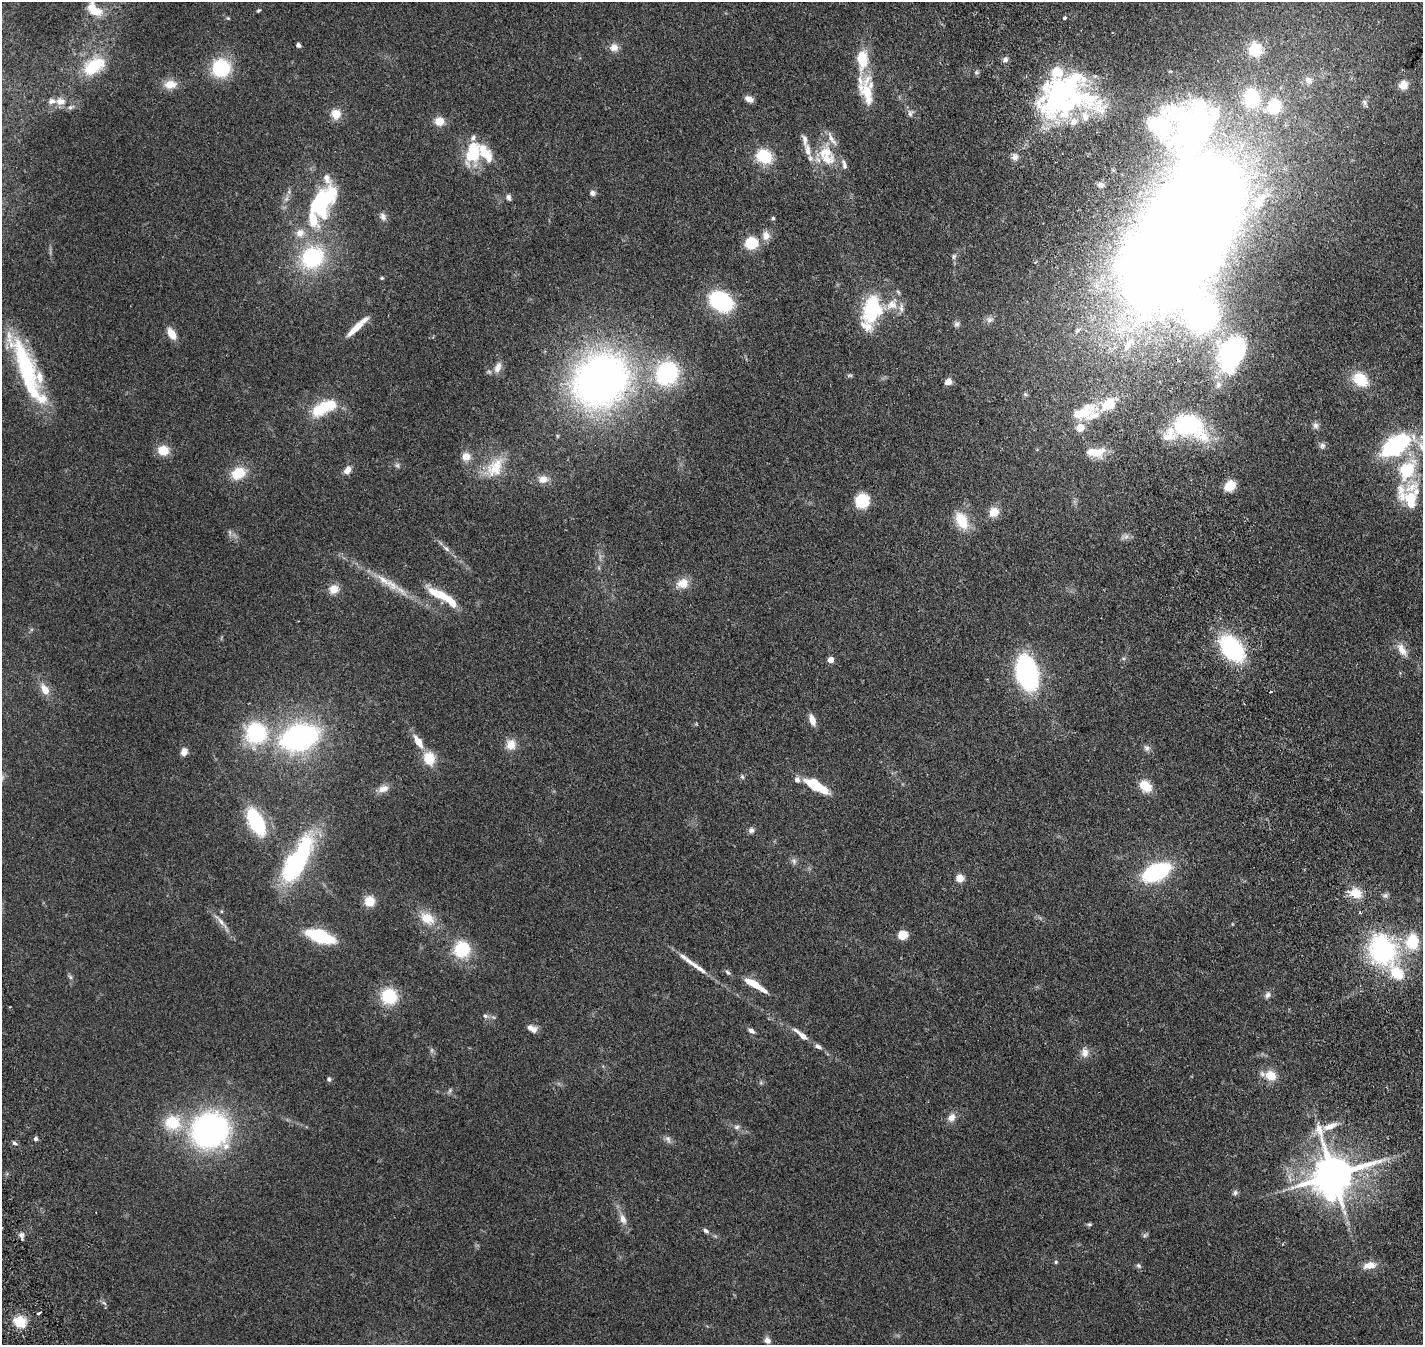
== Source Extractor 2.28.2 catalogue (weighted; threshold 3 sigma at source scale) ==
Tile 10 of 4 x 4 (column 2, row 3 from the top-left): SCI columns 1684-3104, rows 1814-3156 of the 6204 x 6198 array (HDU 1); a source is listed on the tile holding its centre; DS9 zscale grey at full resolution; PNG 1425 x 1347 px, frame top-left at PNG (2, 2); no overlay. Shown black and unused: <1% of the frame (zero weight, under 2 of 4 exposures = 12% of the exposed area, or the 3 px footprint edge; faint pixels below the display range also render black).
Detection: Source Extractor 2.28.2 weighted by HDU 2 'WHT'; one run over the whole footprint, this tile lists its part. Background 0.132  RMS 0.0062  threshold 0.0281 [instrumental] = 3 sigma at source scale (4.5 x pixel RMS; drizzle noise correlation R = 1.50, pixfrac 1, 0.05/0.05 arcsec/px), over >= 5 px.
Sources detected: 211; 1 too faint to see at this stretch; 10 inside a brighter object's white glare — not listed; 44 inside a brighter listed object's ellipse — not listed separately; the other 156 listed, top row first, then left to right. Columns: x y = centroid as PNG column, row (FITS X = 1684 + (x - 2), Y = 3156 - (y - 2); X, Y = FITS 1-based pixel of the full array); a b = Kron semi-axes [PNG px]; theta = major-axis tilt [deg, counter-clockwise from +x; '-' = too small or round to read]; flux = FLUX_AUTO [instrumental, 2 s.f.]
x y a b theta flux
94 9 21 12 -38 9.2
258 10 5 4 - 0.66
228 18 5 4 - 0.55
1065 18 4 4 - 0.85
298 45 5 4 - 1.4
614 47 12 10 -1 3.5
1255 50 6 6 - 79
1005 59 7 6 - 1.7
862 60 25 13 -89 14
94 66 28 17 32 19
221 68 18 18 - 28
976 72 7 6 - 0.92
1308 80 11 10 - 3.6
170 84 17 12 6 6.2
1403 85 10 9 - 5.4
867 93 31 16 -74 12
1060 93 77 40 12 99
749 99 9 6 -27 3.2
60 101 14 10 -8 4.8
1365 102 10 4 -89 1.2
1274 107 12 10 50 25
910 113 10 7 89 1.7
336 114 12 12 - 6.2
439 121 10 10 - 5.7
1193 125 80 57 69 180
805 139 13 6 -81 2.5
832 139 23 6 -59 3.6
473 153 27 17 77 20
764 156 15 12 -26 20
1015 157 8 7 - 2.2
827 159 27 14 -29 12
1101 185 9 7 -18 1.7
593 193 7 6 - 1.8
508 197 8 6 -75 1.5
383 217 10 7 -69 2.1
773 218 4 4 - 0.81
313 219 49 31 84 41
766 236 12 10 82 4
1180 238 137 62 59 1700
751 243 11 10 - 15
954 256 7 5 72 0.98
312 258 21 18 37 46
382 278 5 4 - 0.66
721 301 18 14 -31 53
892 305 17 12 18 6.9
872 309 19 12 77 49
990 320 10 7 25 2
957 324 8 7 - 1.5
357 326 30 6 43 8.2
172 334 13 7 -58 6.5
1231 354 40 27 70 73
498 367 14 8 66 3.5
26 368 73 19 -69 57
667 373 22 20 52 51
850 375 7 4 0 0.79
600 380 46 40 40 310
1360 380 17 13 -38 14
948 382 8 7 - 2.9
323 407 28 14 30 19
1083 413 36 17 39 17
1188 425 32 20 -21 55
1316 425 8 8 - 1.7
1395 445 23 12 33 74
1322 446 8 7 - 1.5
163 450 12 10 -9 8.4
1094 452 24 12 -9 8.8
466 456 10 10 - 4.6
397 465 7 6 - 1.1
495 467 32 19 57 15
347 470 11 7 55 3.2
1407 470 28 20 59 25
238 473 16 12 25 12
543 479 13 10 9 4.4
1230 486 10 8 41 10
1411 499 22 15 0 10
862 501 11 11 - 19
994 512 12 11 - 5.8
962 520 21 13 -63 13
1126 536 9 6 53 1.8
446 548 10 5 -46 1.7
383 580 24 8 -38 7.3
683 583 16 13 15 6.3
334 589 9 8 - 6.7
438 594 28 10 -26 11
1232 648 28 17 -51 53
1402 650 19 9 -60 4.9
831 660 5 4 - 6.1
1027 673 23 14 -77 110
45 690 14 8 -62 6.2
1270 692 3 2 - 1
812 720 12 6 -70 4.5
256 733 22 21 - 42
299 737 32 21 17 110
418 742 15 7 -57 7
511 745 13 11 66 5.8
1146 748 9 7 -71 1.8
184 752 7 6 - 4.6
429 758 16 13 -76 10
742 777 7 5 -68 0.9
797 779 9 7 -66 2.1
814 784 15 11 -40 15
1145 786 13 10 -43 9.8
383 789 16 9 21 3.7
256 822 22 11 -63 44
751 830 8 7 - 1.7
298 859 53 18 60 74
794 861 8 6 -86 1.5
1156 872 21 12 25 59
960 878 8 7 - 4.7
1356 893 15 13 -33 8.5
1385 895 7 7 - 1.4
369 901 9 8 - 9.6
1360 913 4 3 - 0.67
427 918 20 14 -34 9.7
221 922 28 5 -48 3.9
903 935 7 6 - 10
320 936 19 8 -19 51
1412 942 18 14 81 19
462 949 17 15 73 22
1382 950 28 24 -64 79
683 956 13 6 -32 2.4
700 969 20 6 -39 3.7
728 972 9 5 -37 1.1
70 977 7 5 -47 0.99
753 984 15 6 -28 11
1268 995 9 6 65 1.8
389 996 13 13 - 23
485 1016 7 5 -18 1.3
532 1028 13 7 -24 3.2
751 1031 8 5 -32 1.6
801 1035 23 6 -39 4.8
1085 1053 12 9 -83 3.6
1271 1075 13 11 -27 8
329 1079 6 5 - 0.94
450 1090 8 4 59 0.91
951 1117 11 9 47 3.3
172 1123 20 17 0 18
1330 1126 23 9 21 6.5
737 1127 8 6 3 1.4
210 1130 31 29 26 150
36 1139 5 5 - 1.1
668 1139 10 7 -62 1.8
14 1143 7 4 -28 1
1333 1175 13 12 - 1800
1235 1193 7 7 - 1.3
623 1219 13 7 -69 3.6
1089 1224 6 5 - 0.77
706 1231 8 5 -32 1.3
1145 1235 9 4 36 0.86
21 1236 9 5 -73 1.6
1056 1262 5 4 - 0.61
1370 1265 15 8 10 5.6
1139 1266 8 6 -45 1.1
39 1313 4 3 - 1.3
20 1322 11 9 -33 13
767 1340 8 7 - 2.2
Overlapping masked pixels (flux is a lower limit): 1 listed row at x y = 1180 238
Isophote crosses this tile's border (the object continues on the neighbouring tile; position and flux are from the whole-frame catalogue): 3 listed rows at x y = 94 9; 1180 238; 1395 445